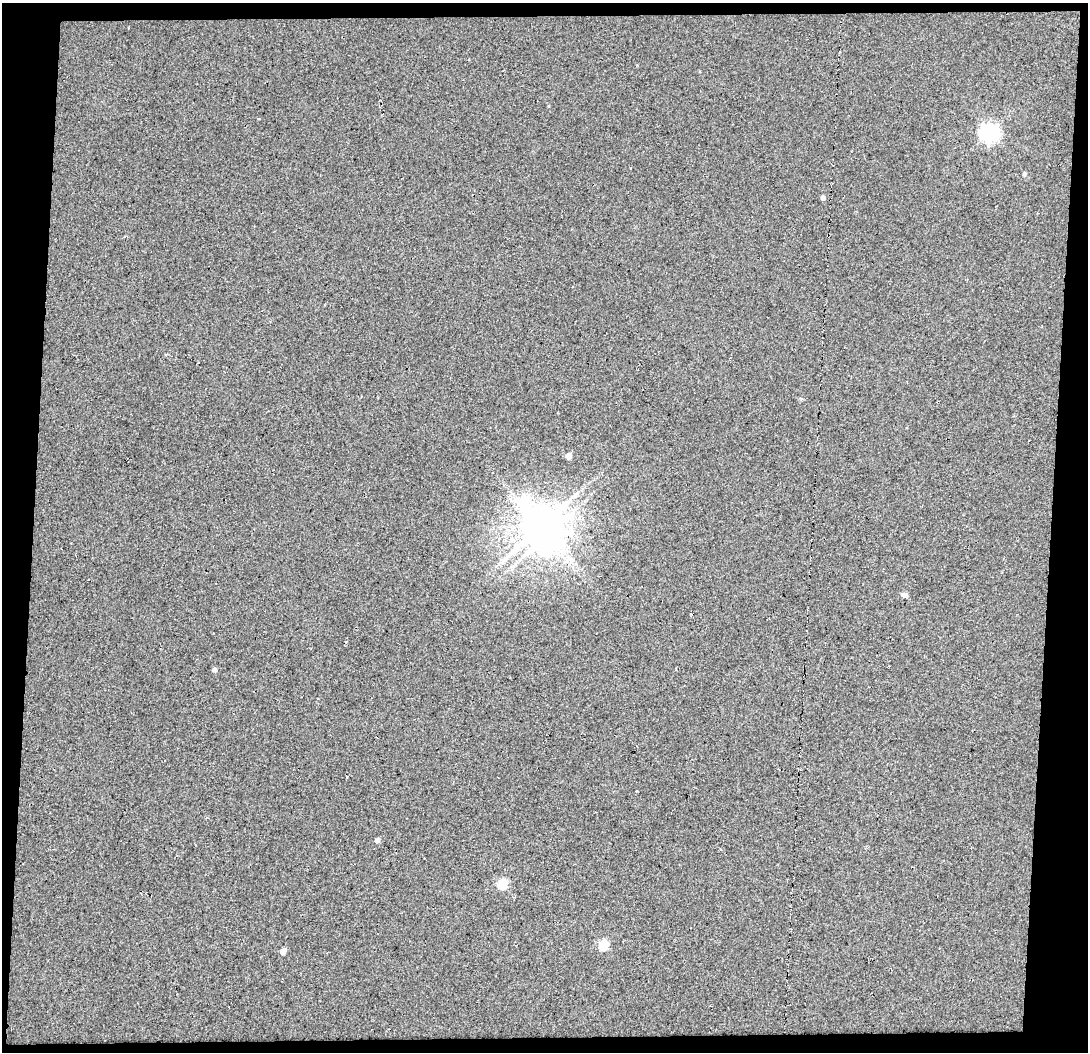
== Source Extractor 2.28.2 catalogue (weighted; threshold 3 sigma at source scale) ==
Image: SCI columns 1-1086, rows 44-1093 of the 1086 x 1138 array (HDU 1 of 3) = the unmasked area's bounding box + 8 px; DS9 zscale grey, full resolution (1 PNG px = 1 image px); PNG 1090 x 1054 px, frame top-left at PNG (2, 3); no overlay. Shown black and unused: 9% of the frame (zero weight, under 3 of 5 exposures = <1% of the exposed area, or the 3 px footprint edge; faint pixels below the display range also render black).
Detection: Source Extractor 2.28.2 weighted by HDU 2 'WHT'. Background 0.0488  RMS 0.031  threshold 0.139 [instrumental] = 3 sigma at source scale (4.5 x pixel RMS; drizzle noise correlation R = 1.50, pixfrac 1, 0.0396/0.0396 arcsec/px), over >= 5 px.
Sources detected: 14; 2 inside a brighter object's white glare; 1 long thin detection or spike segment (spike, bleed or trail) — not listed; the other 11 listed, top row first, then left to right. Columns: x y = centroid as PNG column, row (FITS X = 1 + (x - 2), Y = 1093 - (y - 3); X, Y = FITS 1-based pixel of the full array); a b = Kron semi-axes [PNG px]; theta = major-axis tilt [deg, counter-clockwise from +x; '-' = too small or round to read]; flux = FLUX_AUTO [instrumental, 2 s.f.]
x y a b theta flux
989 133 8 7 - 1000
1024 174 5 4 - 5.2
823 198 5 4 - 10
569 456 5 5 - 27
541 526 12 9 35 6800
904 595 8 5 -16 13
215 670 5 5 - 9.5
377 840 5 5 - 11
502 884 5 5 - 180
603 945 6 5 - 120
283 951 5 4 - 23